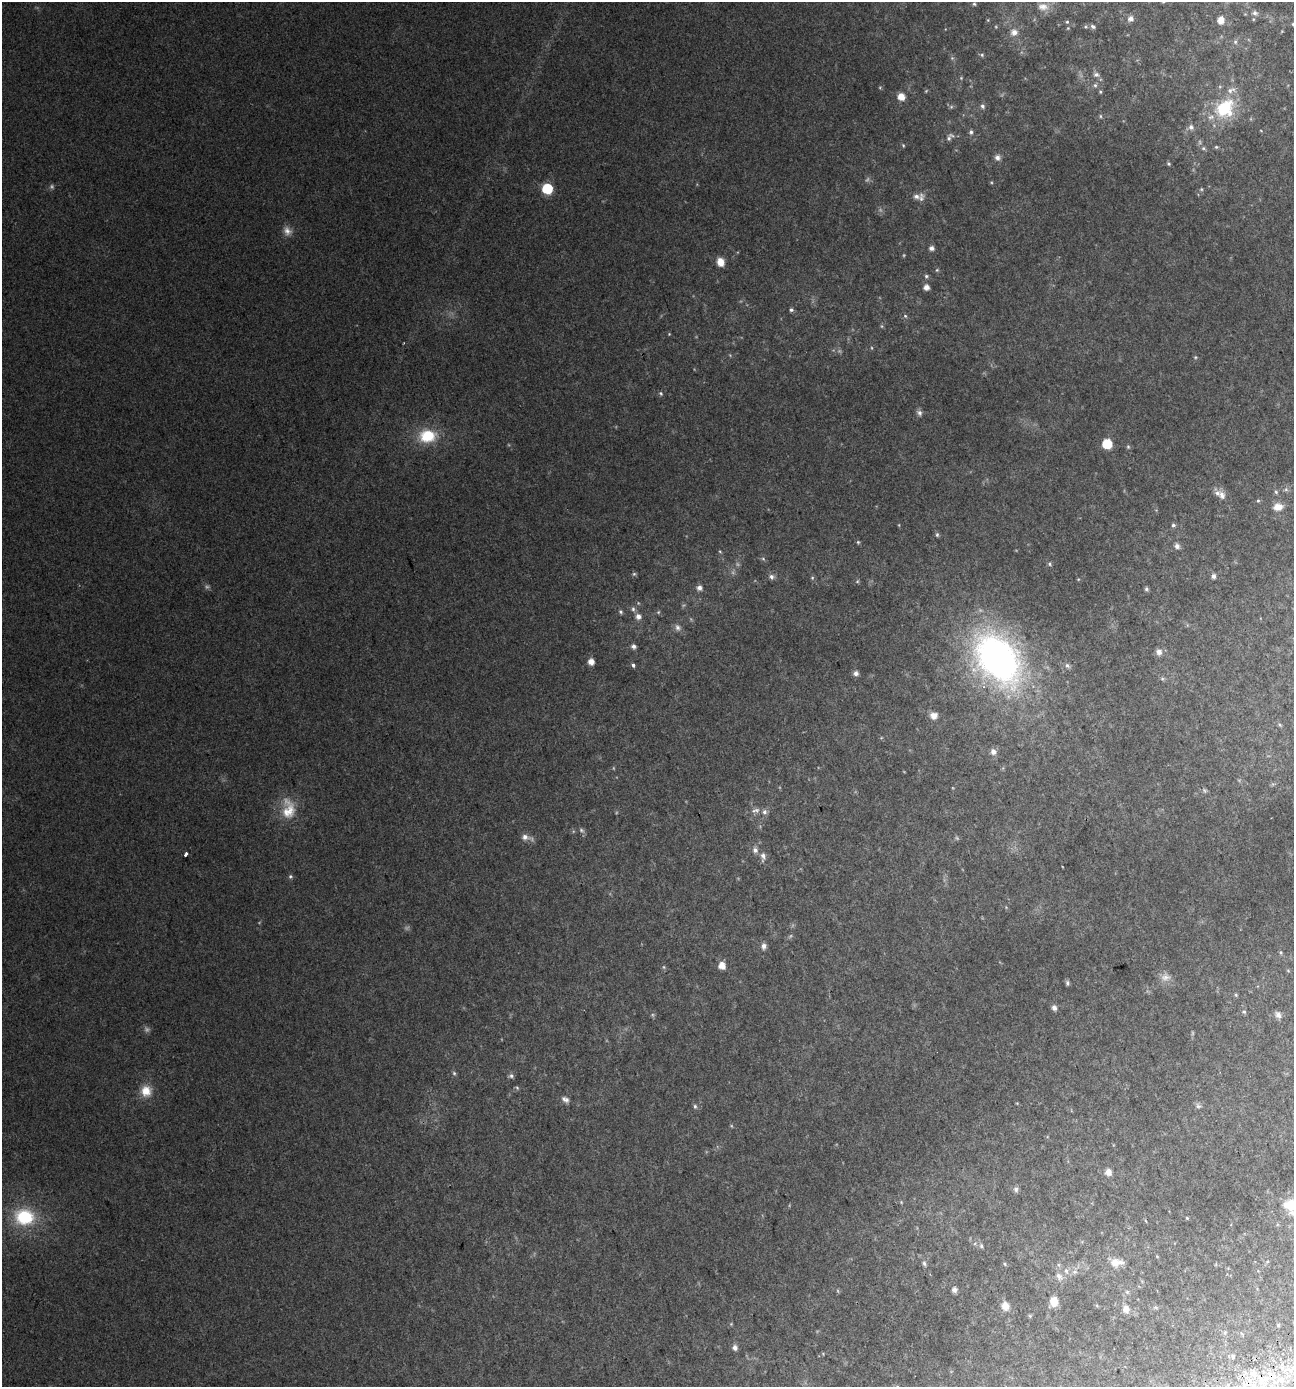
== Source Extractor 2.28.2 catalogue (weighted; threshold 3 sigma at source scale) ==
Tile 6 of 4 x 4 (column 2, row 2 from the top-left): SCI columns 1395-2686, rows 2820-4204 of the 5420 x 5628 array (HDU 1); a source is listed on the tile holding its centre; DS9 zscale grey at full resolution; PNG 1296 x 1389 px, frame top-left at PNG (2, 2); no overlay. Shown black and unused: <1% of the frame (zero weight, under 2 of 3 exposures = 2% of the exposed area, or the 3 px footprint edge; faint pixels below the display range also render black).
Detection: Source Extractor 2.28.2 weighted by HDU 2 'WHT'; one run over the whole footprint, this tile lists its part. Background 0.0287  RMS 0.008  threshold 0.0362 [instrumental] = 3 sigma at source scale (4.5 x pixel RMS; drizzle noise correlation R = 1.50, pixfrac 1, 0.0396/0.0396 arcsec/px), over >= 5 px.
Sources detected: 178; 24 too faint to see at this stretch — not listed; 9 inside a brighter listed object's ellipse — not listed separately; the other 145 listed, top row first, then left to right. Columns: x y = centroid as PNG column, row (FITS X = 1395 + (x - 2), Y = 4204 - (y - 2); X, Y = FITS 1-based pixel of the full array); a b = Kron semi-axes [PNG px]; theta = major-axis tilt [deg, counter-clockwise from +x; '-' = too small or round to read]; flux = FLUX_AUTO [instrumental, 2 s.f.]
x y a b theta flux
974 4 5 5 - 1.2
1043 7 17 10 -6 7.7
1255 13 8 7 - 3.2
1131 19 7 7 - 4.7
1221 20 8 7 - 8.3
1067 22 5 4 - 1
1293 24 5 5 - 1.3
1093 26 8 5 -26 2.2
1068 28 5 4 - 0.72
1014 32 10 9 - 5.4
1235 42 8 6 77 2.1
982 55 5 5 - 1.3
952 58 5 5 - 1.2
1096 75 8 5 -17 2.4
961 78 5 5 - 0.89
1095 85 6 6 - 1.5
1100 92 5 4 - 0.93
901 97 6 6 - 9.7
982 106 7 5 -71 2.3
1225 108 29 24 46 42
1100 116 5 4 - 1
1191 127 8 7 - 3
1261 131 4 3 - 0.49
971 132 7 6 - 2
949 138 8 6 74 2.5
903 145 5 4 - 0.92
1216 147 5 4 - 1.1
1203 148 6 5 - 1.5
997 157 8 7 - 3.5
1169 164 5 5 - 1.1
547 188 6 6 - 58
921 197 14 9 80 4.4
287 231 13 10 -54 5.8
931 248 5 5 - 3.3
721 262 9 7 -77 8.6
937 270 5 4 - 1.1
926 276 6 5 - 1.5
926 287 5 5 - 5.2
791 310 5 5 - 1.8
905 316 6 5 - 1.4
882 326 6 4 -89 1
669 334 4 3 - 0.66
872 348 5 3 - 0.88
1195 357 5 4 - 1
661 393 6 5 - 1.4
919 413 8 7 - 2.6
427 436 20 15 3 29
1107 444 6 6 - 43
1128 447 6 5 - 1.3
1286 489 6 5 - 1.8
1276 492 5 5 - 1.3
1222 495 12 9 -68 5.2
1258 501 5 4 - 1.2
1278 507 10 7 7 9.1
1173 525 5 5 - 1.7
937 535 6 5 - 1.4
858 542 5 5 - 1
1177 546 8 7 - 3
720 552 5 3 - 0.76
763 559 6 5 - 1.4
1049 564 6 4 -30 1.3
634 574 5 5 - 1.3
1213 576 5 5 - 2.9
771 577 7 7 - 2.9
812 578 6 5 - 1.2
857 581 6 5 - 1.1
699 588 6 6 - 3.9
1146 589 5 5 - 1.6
633 609 8 5 -80 2.2
621 612 5 5 - 1.5
658 612 5 5 - 1.1
638 616 7 7 - 4
678 628 11 8 -64 3.5
633 646 5 5 - 2.7
1159 652 9 8 - 4.1
998 659 55 36 -52 360
591 662 5 5 - 7
633 665 3 3 - 9.8
1067 666 8 6 -31 2.3
856 673 6 6 - 3.6
1162 679 7 5 -68 1.5
934 716 8 8 - 6.6
1280 725 8 4 -45 1.5
881 738 5 3 - 0.68
993 752 7 7 - 4.5
1204 790 7 6 - 1.8
288 809 30 18 -89 21
755 810 12 6 10 3.6
582 830 9 6 -40 2
526 837 16 6 -15 4.8
755 850 8 7 - 3.4
186 854 4 3 - 4.7
763 856 13 7 89 3.8
290 876 6 6 - 1.5
764 946 8 6 82 3.5
1281 952 5 4 - 1
722 966 6 6 - 8.9
664 967 5 5 - 1.2
1288 971 5 3 - 0.73
1165 977 15 13 -3 7
1067 983 5 4 - 1.6
1236 995 5 5 - 1.1
1054 1008 6 5 - 3.5
1244 1012 6 6 - 1.6
1278 1015 10 7 -52 3.8
454 1073 5 5 - 1.3
511 1076 7 6 - 2
517 1088 6 5 - 1.2
146 1091 14 13 - 13
565 1099 11 7 -34 3.5
1017 1103 4 4 - 0.67
695 1106 7 5 -86 1.7
1198 1106 9 6 -19 2.3
1108 1172 7 7 - 5.5
1016 1189 8 6 -86 2.4
901 1202 5 4 - 0.87
1291 1205 15 12 -19 22
24 1217 22 18 -7 49
1187 1218 3 3 - 0.77
1146 1221 5 3 - 0.71
975 1243 6 4 20 1.3
981 1246 7 5 -87 1.9
1157 1256 5 3 - 0.66
1115 1262 14 13 - 8.8
1267 1262 6 3 20 0.94
924 1263 8 5 -66 2
1005 1264 6 5 - 1.1
1075 1272 8 7 - 3.3
1059 1277 13 10 -62 5.9
954 1290 6 6 - 3.1
1127 1292 6 5 - 1.5
1054 1301 9 7 76 12
1005 1306 11 9 -70 7.3
1156 1307 7 3 -19 1.2
1126 1309 10 8 -81 6.6
1030 1316 6 4 -72 0.91
731 1324 4 4 - 0.75
1278 1325 4 3 - 0.94
1225 1333 6 5 - 1.4
735 1348 6 6 - 3.4
823 1354 5 4 - 0.66
1233 1356 5 4 - 1.1
1289 1369 9 6 -35 4
1253 1373 9 9 - 4.7
1281 1380 11 6 -2 4.3
Overlapping masked pixels (flux is a lower limit): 1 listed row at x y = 1253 1373
Isophote crosses this tile's border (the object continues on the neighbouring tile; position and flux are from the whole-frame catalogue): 2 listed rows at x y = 1293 24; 1291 1205